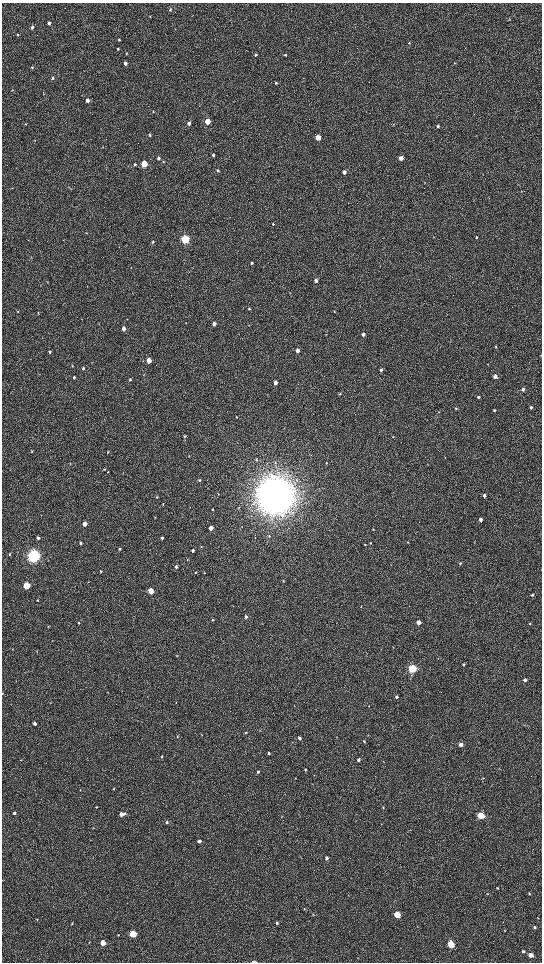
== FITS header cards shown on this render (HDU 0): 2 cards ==
NAXIS1  =                 1080 / length of data axis 1
NAXIS2  =                 1920 / length of data axis 2

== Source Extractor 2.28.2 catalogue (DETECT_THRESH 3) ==
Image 1080 x 1920 px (HDU 0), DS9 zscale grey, zoomed out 1/2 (1 PNG px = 2 x 2 image px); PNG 544 x 964 px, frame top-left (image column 1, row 1919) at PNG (2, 3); no overlay
Background 524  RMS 37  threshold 110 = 3 sigma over >= 5 px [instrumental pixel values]
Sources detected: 183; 4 cannot appear on this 1/2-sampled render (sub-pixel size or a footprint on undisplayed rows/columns) and are not listed; the other 179 listed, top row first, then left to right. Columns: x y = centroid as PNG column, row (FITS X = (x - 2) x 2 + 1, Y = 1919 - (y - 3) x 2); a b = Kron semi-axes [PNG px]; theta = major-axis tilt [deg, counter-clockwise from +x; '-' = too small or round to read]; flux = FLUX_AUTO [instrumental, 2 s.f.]
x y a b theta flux
170 10 4 3 - 9.5e+03
150 17 3 2 - 4.6e+03
509 20 3 2 - 2.4e+03
49 23 4 3 - 1.4e+04
32 27 4 3 - 1.4e+04
18 35 3 3 - 4.5e+03
119 40 3 3 - 7.6e+03
409 43 3 3 - 6.6e+03
118 49 3 3 - 6.9e+03
126 54 4 3 - 5.1e+03
256 55 4 3 - 1.1e+04
285 55 4 3 - 6.7e+03
125 63 3 3 - 2.6e+04
454 63 3 3 - 4.3e+03
32 67 4 3 - 7.1e+03
52 78 4 3 - 1.0e+04
276 83 3 3 - 7.3e+03
43 93 3 2 - 3.2e+03
87 100 4 3 - 3.3e+04
153 111 3 2 - 3.2e+03
207 121 4 3 - 1.4e+05
189 123 4 3 - 2.3e+04
25 124 3 2 - 3.9e+03
438 126 4 3 - 1.2e+04
149 135 4 3 - 9.2e+03
318 137 4 3 - 1.0e+05
103 147 3 3 - 4.2e+03
213 155 4 3 - 1.4e+04
158 158 4 3 - 1.2e+04
401 158 4 3 - 5.7e+04
163 161 4 3 - 6.9e+03
144 164 4 3 - 2.6e+05
135 165 4 3 - 1.0e+04
217 171 4 4 - 9.6e+03
344 172 3 3 - 3.1e+04
273 224 3 3 - 8.8e+03
476 237 3 3 - 6.3e+03
185 239 4 4 - 8.7e+05
153 242 4 3 - 1.1e+04
251 263 4 3 - 9.1e+03
316 280 4 3 - 2.5e+04
290 293 3 2 - 3.5e+03
249 309 4 3 - 6.5e+03
18 311 3 2 - 3.2e+03
38 312 4 3 - 4.6e+03
214 324 3 3 - 2.8e+04
249 325 2 2 - 3.1e+03
124 328 4 3 - 3.8e+04
363 334 4 3 - 2.1e+04
496 347 4 2 - 5.2e+03
297 351 4 3 - 3.4e+04
49 352 3 3 - 1.1e+04
541 355 3 2 - 4.8e+03
149 360 4 3 - 1.1e+05
72 366 3 3 - 4.9e+03
83 368 4 3 - 1.2e+04
381 370 4 3 - 1.2e+04
144 375 3 2 - 2.6e+03
495 376 3 3 - 3.7e+04
74 377 3 3 - 9.7e+03
130 379 3 3 - 1.1e+04
275 382 4 3 - 4.7e+04
523 389 3 3 - 2.2e+04
340 394 3 3 - 6.1e+03
478 397 3 3 - 1.0e+04
531 407 4 3 - 1.1e+04
456 408 3 3 - 5.0e+03
494 410 4 3 - 8.6e+03
236 417 3 2 - 3.1e+03
184 436 4 3 - 7.7e+03
393 437 3 2 - 3.7e+03
32 451 3 3 - 6.9e+03
107 452 4 2 - 4.8e+03
310 455 3 1 - 3.0e+03
256 459 5 3 - 9.0e+03
70 463 4 2 - 4.4e+03
326 463 3 3 - 5.3e+03
104 469 3 3 - 5.9e+03
199 480 3 3 - 8.5e+03
218 494 3 2 - 3.1e+03
275 495 14 14 - 2.0e+07
484 495 3 3 - 2.3e+04
157 497 3 3 - 5.5e+03
163 504 4 2 - 5.3e+03
212 510 3 3 - 5.7e+03
155 517 2 2 - 3.2e+03
480 519 3 3 - 2.7e+04
84 524 3 3 - 7.3e+04
211 528 3 3 - 6.5e+04
373 529 3 2 - 3.8e+03
269 536 4 3 - 6.5e+03
38 538 3 3 - 1.6e+04
162 538 3 3 - 1.1e+04
407 542 3 2 - 4.4e+03
80 543 3 3 - 9.5e+03
370 543 4 3 - 5.2e+03
365 544 3 3 - 4.2e+03
201 547 4 3 - 4.3e+03
119 549 3 3 - 1.2e+04
193 550 3 3 - 1.7e+04
9 554 3 3 - 5.4e+03
33 556 5 4 - 2.7e+06
187 560 3 2 - 3.4e+03
460 563 3 3 - 8.9e+03
176 567 3 3 - 1.2e+04
101 571 4 2 - 4.9e+03
195 572 3 2 - 4.0e+03
204 572 3 2 - 3.4e+03
283 581 4 2 - 4.8e+03
26 586 4 3 - 3.9e+05
151 591 4 3 - 1.8e+05
532 595 4 3 - 9.4e+03
37 600 3 2 - 4.7e+03
361 606 3 2 - 3.3e+03
246 617 4 3 - 1.4e+04
212 620 3 3 - 7.2e+03
418 622 3 3 - 6.8e+04
79 623 3 2 - 7.1e+03
530 623 3 3 - 6.9e+03
12 649 3 2 - 3.3e+03
37 651 3 2 - 3.1e+03
177 656 3 3 - 4.4e+03
463 665 3 3 - 9.9e+03
412 669 4 3 - 8.7e+05
410 679 3 2 - 3.0e+03
525 680 3 3 - 2.2e+04
2 693 3 2 - 3.3e+03
397 697 3 3 - 1.6e+04
294 706 3 2 - 3.3e+03
35 723 3 3 - 2.4e+04
260 730 3 2 - 3.2e+03
245 732 3 3 - 6.8e+03
202 735 3 3 - 3.9e+03
177 736 4 3 - 5.4e+03
299 738 3 3 - 2.2e+04
364 741 3 3 - 6.9e+03
461 744 3 3 - 6.5e+04
269 753 3 2 - 1.0e+04
162 757 3 2 - 5.7e+03
21 760 3 2 - 3.2e+03
358 760 3 3 - 1.6e+04
383 761 3 2 - 2.7e+03
305 769 3 3 - 7.2e+03
499 769 3 2 - 3.1e+03
258 772 3 3 - 1.6e+04
295 778 3 2 - 2.9e+03
483 778 3 2 - 3.0e+03
114 789 3 3 - 7.2e+03
80 790 2 2 - 2.5e+03
96 807 3 2 - 4.1e+03
383 807 3 3 - 5.9e+03
14 813 3 3 - 1.8e+04
121 814 3 3 - 4.5e+04
124 814 3 3 - 1.6e+04
481 815 3 3 - 4.1e+05
167 822 3 3 - 1.1e+04
199 841 3 3 - 3.0e+04
326 858 3 3 - 1.8e+04
497 888 3 2 - 4.7e+03
487 894 3 2 - 3.7e+03
529 894 3 2 - 5.1e+03
304 909 3 2 - 3.5e+03
312 914 3 2 - 3.2e+03
397 915 3 3 - 3.4e+05
538 918 4 2 - 3.5e+03
37 920 3 3 - 3.4e+03
72 923 3 2 - 4.6e+03
277 923 3 3 - 1.4e+04
417 926 3 3 - 3.2e+03
534 927 3 3 - 1.0e+04
505 930 3 2 - 3.4e+03
133 934 3 3 - 4.2e+05
118 935 3 3 - 4.8e+03
89 942 3 2 - 2.6e+03
103 943 3 3 - 1.2e+05
451 944 4 3 - 2.5e+05
523 951 3 3 - 1.1e+04
531 955 4 3 - 7.2e+04
254 962 6 2 0 1.4e+04
At the frame edge (FLAGS 8, measured only in part): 3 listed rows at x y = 541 355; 2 693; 254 962
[4 sub-pixel or undisplayed-footprint detections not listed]